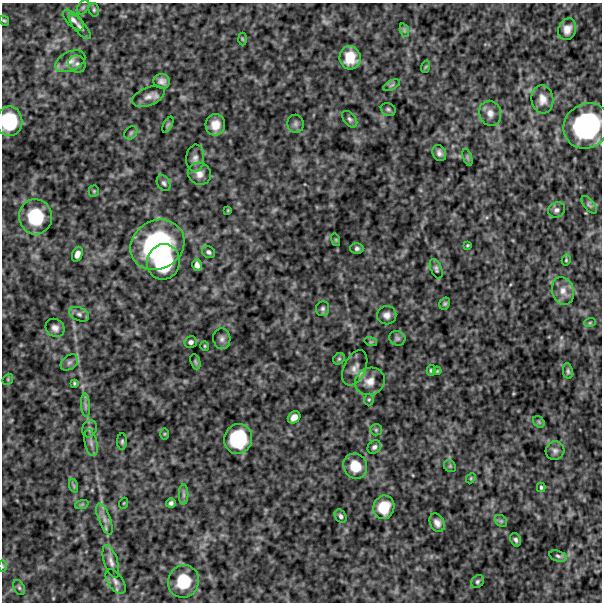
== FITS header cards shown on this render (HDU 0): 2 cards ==
NAXIS1  =                  600
NAXIS2  =                  600

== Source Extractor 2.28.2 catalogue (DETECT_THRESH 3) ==
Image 600 x 600 px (HDU 0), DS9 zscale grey, 1 PNG px = 1 image px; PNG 604 x 604 px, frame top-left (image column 1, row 600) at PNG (2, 3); each listed source drawn as its Kron ellipse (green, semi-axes under 4 px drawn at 4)
Background 582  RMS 120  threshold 369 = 3 sigma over >= 5 px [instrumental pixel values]
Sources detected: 101; all 101 listed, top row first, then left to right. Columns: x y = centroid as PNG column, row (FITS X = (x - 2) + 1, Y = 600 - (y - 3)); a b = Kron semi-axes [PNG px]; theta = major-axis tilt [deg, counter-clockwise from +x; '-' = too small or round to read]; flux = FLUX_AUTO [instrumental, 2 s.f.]
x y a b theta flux
83 7 8 5 54 1.7e+04
94 10 7 5 -76 1.5e+04
73 20 13 6 -45 3.8e+04
4 21 5 4 - 1.2e+04
80 27 16 5 -50 3.3e+04
567 29 11 8 70 6.3e+04
404 30 7 4 -72 1.6e+04
242 39 6 4 -88 9.7e+03
350 58 12 10 -78 1.5e+05
70 61 16 9 25 6.4e+04
77 64 9 8 - 3.2e+04
425 67 6 4 70 8.9e+03
162 81 8 7 - 3.8e+04
392 85 9 4 27 1.8e+04
148 96 17 9 22 6.0e+04
542 99 14 11 -83 7.6e+04
388 109 7 6 - 1.7e+04
490 113 13 11 -71 6.1e+04
350 119 10 6 -50 2.2e+04
9 121 15 13 87 3.9e+05
296 124 9 8 - 2.6e+04
168 125 8 4 62 1.4e+04
215 125 10 10 - 1.0e+05
587 126 24 22 39 1.1e+06
131 133 7 6 - 1.6e+04
439 153 8 6 -65 3.5e+04
467 157 9 4 -71 1.6e+04
195 158 13 9 85 4.7e+04
199 174 12 11 - 6.1e+04
164 183 8 6 -57 2.2e+04
94 191 5 5 - 1.0e+04
589 205 10 5 -52 2.2e+04
228 210 4 3 - 7.4e+03
556 210 9 7 28 2.9e+04
35 217 17 16 - 3.8e+05
336 240 6 4 -72 8.9e+03
157 245 28 24 31 1.2e+06
467 245 3 2 - 8.5e+03
357 249 6 5 - 2.2e+04
209 252 7 5 -36 1.9e+04
77 254 8 5 69 4.3e+04
566 260 6 4 77 1.0e+04
163 262 18 16 74 5.1e+05
197 265 6 4 -74 3.3e+04
436 269 10 5 -67 2.0e+04
563 291 14 10 -73 7.5e+04
445 303 6 5 - 1.5e+04
323 309 7 6 - 2.2e+04
79 314 10 6 -23 3.2e+04
387 315 9 9 - 4.3e+04
590 322 6 3 20 9.4e+03
55 328 10 8 -39 4.2e+04
397 338 8 7 - 2.4e+04
222 339 10 8 -83 3.3e+04
191 342 6 5 - 2.5e+04
371 342 6 4 -17 1.0e+04
205 346 5 4 - 9.2e+03
339 359 6 5 - 1.4e+04
69 362 10 6 39 3.0e+04
195 362 8 4 -71 1.4e+04
355 368 19 11 66 6.1e+04
431 370 6 4 -90 1.3e+04
437 371 4 3 - 7.7e+03
568 371 8 5 -82 1.6e+04
8 379 6 4 49 1.2e+04
370 381 15 13 28 9.1e+04
74 383 4 3 - 1.1e+04
369 400 6 5 - 1.2e+04
85 405 12 4 -85 2.8e+04
294 417 7 5 43 5.4e+04
539 422 6 5 - 1.5e+04
89 429 9 7 68 2.5e+04
376 430 6 5 - 1.4e+04
164 434 6 4 90 1.0e+04
238 439 15 14 - 4.5e+05
122 441 8 5 90 1.6e+04
91 443 14 6 -78 4.2e+04
374 447 7 6 - 2.5e+04
555 451 9 9 - 3.4e+04
355 466 13 11 -63 1.5e+05
450 466 6 5 - 1.3e+04
471 478 5 4 - 1.1e+04
74 486 7 4 -71 1.4e+04
541 487 4 3 - 1.3e+04
184 495 10 5 -90 2.3e+04
124 503 5 3 - 7.7e+03
171 503 5 5 - 2.2e+04
82 504 7 4 19 1.4e+04
384 507 12 10 72 1.8e+05
341 516 7 5 -58 2.1e+04
104 519 16 6 -69 5.7e+04
501 521 7 5 -43 1.7e+04
437 523 9 7 -64 4.4e+04
516 540 7 5 -69 2.2e+04
558 556 9 5 -16 2.1e+04
111 561 17 7 -72 4.9e+04
3 566 6 4 -90 1.0e+04
115 581 14 7 -55 3.9e+04
183 581 16 15 - 2.7e+05
477 582 7 5 46 1.7e+04
19 588 8 5 -63 1.9e+04
At the frame edge (FLAGS 8, measured only in part): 3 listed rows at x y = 9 121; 587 126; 3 566